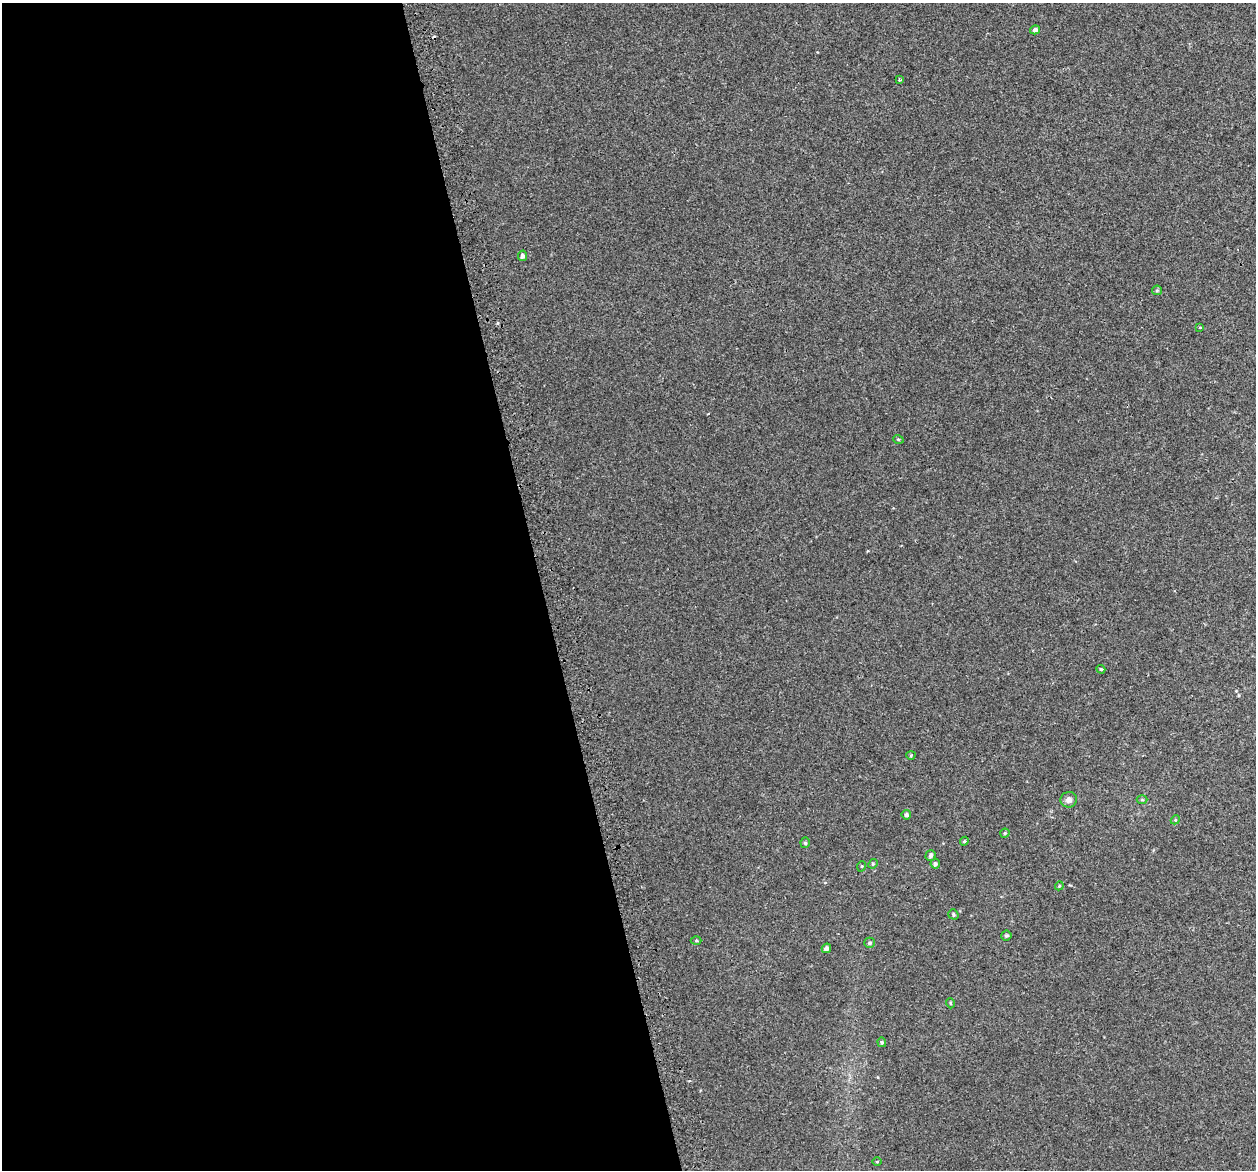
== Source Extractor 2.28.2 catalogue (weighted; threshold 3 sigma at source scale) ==
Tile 9 of 4 x 4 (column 1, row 3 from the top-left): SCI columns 42-1295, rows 1289-2456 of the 5097 x 4867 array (HDU 1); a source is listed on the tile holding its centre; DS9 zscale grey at full resolution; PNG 1258 x 1172 px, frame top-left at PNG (2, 3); each listed source drawn as its Kron ellipse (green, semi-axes under 4 px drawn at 4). Shown black and unused: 43% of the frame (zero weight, under 2 of 3 exposures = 3% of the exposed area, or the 3 px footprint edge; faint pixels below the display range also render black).
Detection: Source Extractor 2.28.2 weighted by HDU 2 'WHT'; one run over the whole footprint, this tile lists its part. Background 0.00356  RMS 0.0041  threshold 0.0185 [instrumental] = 3 sigma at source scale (4.5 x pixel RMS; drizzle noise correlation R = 1.50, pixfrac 1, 0.0396/0.0396 arcsec/px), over >= 5 px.
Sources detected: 29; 1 cosmic-ray / hot-pixel residue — neither listed nor drawn; the other 28 listed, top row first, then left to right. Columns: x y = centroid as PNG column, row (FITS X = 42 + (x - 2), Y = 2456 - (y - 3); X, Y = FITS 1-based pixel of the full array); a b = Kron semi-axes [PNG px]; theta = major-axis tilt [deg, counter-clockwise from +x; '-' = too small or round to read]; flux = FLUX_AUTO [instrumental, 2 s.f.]
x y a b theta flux
1035 30 5 4 - 1.2
899 80 3 3 - 0.45
522 256 5 4 - 1.2
1157 290 5 4 - 0.5
1200 328 3 3 - 0.83
898 439 5 3 - 0.37
1101 669 4 4 - 0.45
911 755 4 4 - 0.42
1069 800 8 7 - 1.9
1142 800 5 3 - 0.39
906 815 5 4 - 0.84
1175 820 4 3 - 0.38
1005 833 4 4 - 0.59
964 841 4 4 - 0.48
805 843 5 4 - 0.69
930 855 5 5 - 1
873 864 5 4 - 0.46
935 864 5 5 - 0.73
862 866 5 3 - 0.35
1059 886 4 3 - 0.33
953 914 5 5 - 0.62
1006 936 5 5 - 0.76
696 940 5 3 - 0.41
870 943 5 5 - 0.73
826 948 5 4 - 1
950 1003 5 3 - 0.38
882 1042 5 4 - 0.48
877 1162 4 3 - 0.32